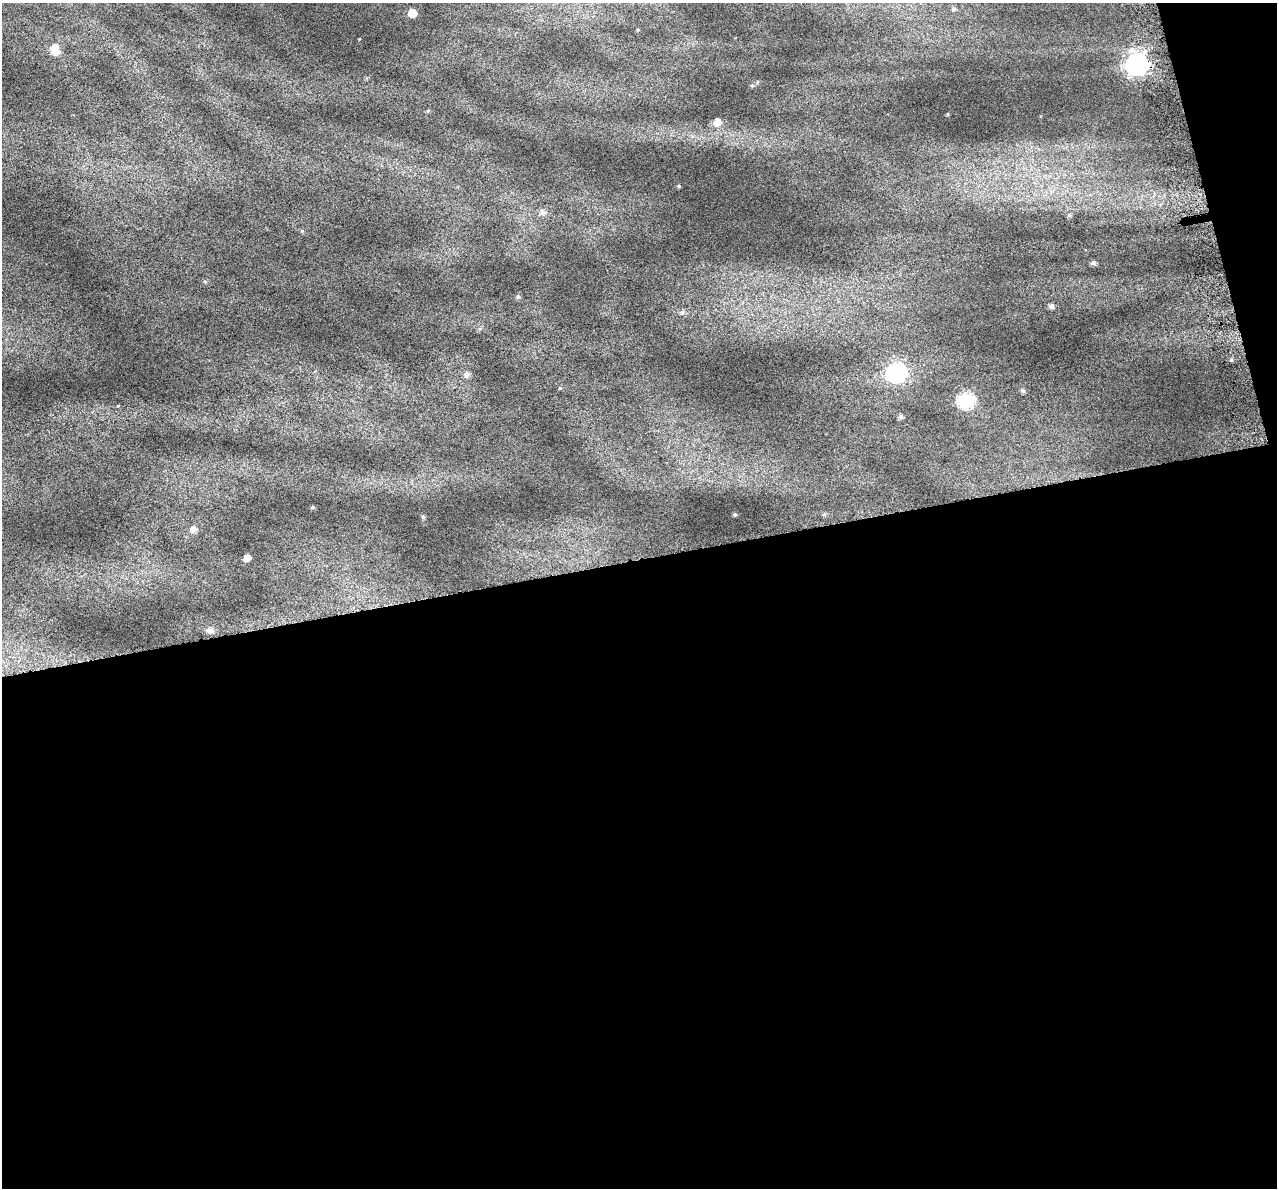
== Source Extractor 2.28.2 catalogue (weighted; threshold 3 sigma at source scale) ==
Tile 16 of 4 x 4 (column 4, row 4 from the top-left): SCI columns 3862-5136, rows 112-1297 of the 5172 x 4917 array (HDU 1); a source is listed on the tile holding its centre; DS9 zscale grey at full resolution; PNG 1279 x 1190 px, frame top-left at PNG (2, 3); no overlay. Shown black and unused: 55% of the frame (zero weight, under 4 of 7 exposures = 2% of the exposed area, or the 3 px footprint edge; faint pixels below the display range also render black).
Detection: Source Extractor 2.28.2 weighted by HDU 2 'WHT'; one run over the whole footprint, this tile lists its part. Background 0.0718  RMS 0.046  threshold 0.19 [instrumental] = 3 sigma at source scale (4.09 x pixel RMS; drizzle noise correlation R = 1.36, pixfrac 0.8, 0.0396/0.0396 arcsec/px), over >= 5 px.
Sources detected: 30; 1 inside a brighter listed object's ellipse — not listed separately; the other 29 listed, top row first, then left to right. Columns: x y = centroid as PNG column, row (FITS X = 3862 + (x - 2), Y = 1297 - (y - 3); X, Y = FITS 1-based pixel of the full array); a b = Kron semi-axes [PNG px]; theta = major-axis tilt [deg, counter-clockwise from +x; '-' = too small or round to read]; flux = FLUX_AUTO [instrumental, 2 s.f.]
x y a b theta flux
953 9 6 5 - 8.2
412 13 6 6 - 53
638 30 3 3 - 4.3
54 48 8 6 30 37
1137 64 9 8 - 2300
757 82 5 3 - 3.6
752 85 5 3 - 4.7
717 122 7 6 - 34
679 186 4 3 - 4.7
542 212 8 7 - 16
1069 215 6 5 - 8.5
302 231 5 4 - 4.7
1093 263 5 5 - 12
205 282 6 4 -2 5.1
518 297 5 5 - 7.9
1051 306 5 5 - 14
682 312 6 5 - 8.3
896 373 9 8 - 920
467 374 6 6 - 16
560 388 4 4 - 3.5
1023 391 6 4 -44 9.8
966 400 8 7 - 640
901 417 5 5 - 12
312 507 5 4 - 4.5
735 514 3 3 - 5.6
423 517 5 4 - 6.7
193 529 7 7 - 20
247 558 5 5 - 26
210 630 9 7 -14 22
Overlapping masked pixels (flux is a lower limit): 1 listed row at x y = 1137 64
Unlisted compact peaks at least as high as the median listed source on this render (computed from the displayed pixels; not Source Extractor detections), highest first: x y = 1231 360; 948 114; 359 39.